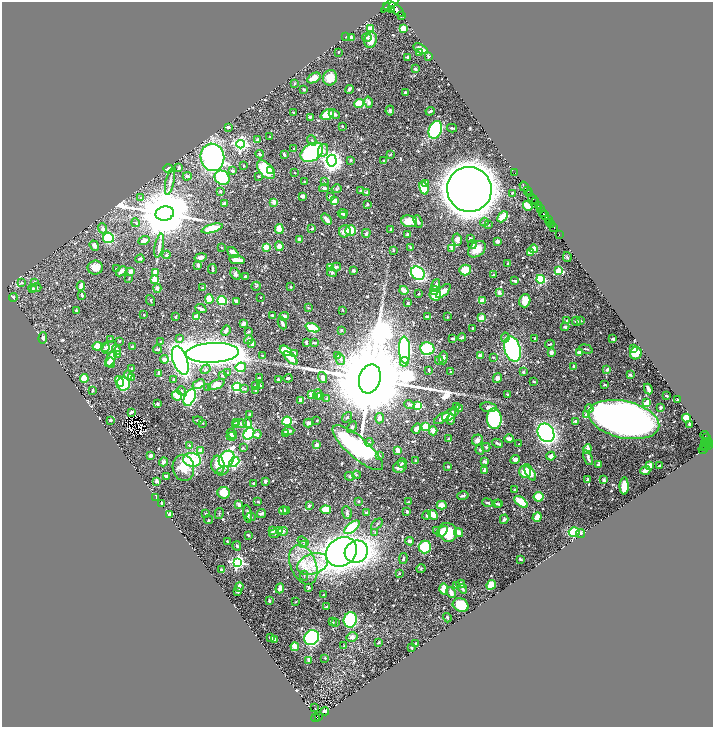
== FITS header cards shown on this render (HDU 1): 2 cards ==
NAXIS1  =                 1421
NAXIS2  =                 1449

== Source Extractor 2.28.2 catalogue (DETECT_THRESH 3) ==
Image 1421 x 1449 px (HDU 1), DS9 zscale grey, zoomed out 1/2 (1 PNG px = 2 x 2 image px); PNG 715 x 729 px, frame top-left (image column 1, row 1449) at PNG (2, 2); each listed source drawn as its Kron ellipse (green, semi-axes under 4 px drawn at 4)
Background 0.51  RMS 0.0087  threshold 0.026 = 3 sigma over >= 5 px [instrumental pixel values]
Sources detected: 731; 29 cannot appear on this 1/2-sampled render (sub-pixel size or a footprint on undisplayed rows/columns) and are neither listed nor drawn; of the other 702, the 500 brightest by FLUX_AUTO listed and drawn (202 fainter detections omitted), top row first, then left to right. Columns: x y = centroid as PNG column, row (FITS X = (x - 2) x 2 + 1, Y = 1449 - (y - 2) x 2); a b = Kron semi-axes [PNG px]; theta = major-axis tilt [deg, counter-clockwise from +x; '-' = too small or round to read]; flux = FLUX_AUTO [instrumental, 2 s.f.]
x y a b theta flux
391 4 12 3 40 1900
386 7 3 1 - 200
391 9 4 2 - 350
396 10 9 4 -42 2300
402 15 2 1 - 54
403 28 3 3 - 47
370 29 4 3 - 32
346 37 4 2 - 1.4
351 38 3 3 - 12
367 38 4 2 - 2.1
371 40 8 6 69 15
420 49 8 2 -28 12
338 52 2 2 - 1.7
419 53 3 3 - 16
407 57 3 2 - 2.4
428 57 3 2 - 2.1
415 69 2 2 - 6.5
314 78 7 4 31 15
330 78 8 7 - 25
294 84 3 3 - 1.5
304 89 3 2 - 3.7
349 89 4 2 - 4.3
405 92 3 2 - 2.7
369 102 6 3 -76 7.2
359 104 5 4 - 29
390 111 5 3 - 2.6
430 111 4 3 - 3.6
293 113 4 3 - 1.4
334 114 6 3 -23 5.5
327 115 7 5 23 31
310 117 4 3 - 3.2
342 126 2 2 - 1.4
228 127 4 2 - 2.8
452 128 5 2 - 2
435 130 9 6 70 240
270 137 2 2 - 4.8
257 140 4 3 - 4.7
312 140 5 3 - 2.2
241 144 4 4 - 450
293 148 2 2 - 1.3
323 151 7 5 68 6.1
312 152 12 8 33 150
260 154 4 3 - 3.5
284 154 3 2 - 2.8
390 155 4 2 - 1.5
212 157 13 12 - 440
351 160 4 3 - 1.7
383 160 2 2 - 1.6
332 161 6 5 - 960
244 166 2 2 - 1.5
179 168 3 3 - 4.9
168 169 5 3 - 24
266 170 11 6 -47 69
271 170 4 3 - 8.6
233 171 3 2 - 6.1
514 172 3 1 - 12
295 173 2 2 - 1.4
187 176 4 3 - 2.7
259 176 4 3 - 1.4
222 178 8 7 - 160
304 181 2 2 - 1.6
170 182 13 4 78 6.8
324 182 3 2 - 1.3
426 184 4 3 - 4.1
524 187 5 2 - 590
324 188 5 3 - 3.6
424 188 7 4 -75 42
337 189 5 4 - 2.1
469 189 22 22 - 5500
220 191 2 2 - 2
360 191 4 3 - 1.9
527 191 3 2 - 140
367 193 4 3 - 6.7
512 193 3 2 - 2
529 194 2 2 - 120
302 196 3 3 - 3.4
330 197 3 3 - 2.2
141 198 3 3 - 1.8
533 199 5 2 - 160
335 201 3 3 - 15
274 202 3 3 - 14
536 202 2 1 - 220
224 204 3 3 - 12
367 204 3 2 - 1.9
528 206 5 3 - 26
538 206 4 1 - 220
540 209 3 2 - 280
165 213 9 7 11 15000
343 213 5 4 - 4.7
543 213 2 1 - 120
343 215 3 3 - 1.8
545 215 4 2 - 570
503 217 6 3 45 41
327 219 6 3 -49 11
548 220 3 2 - 180
409 221 8 6 -5 25
418 222 6 3 -71 2.7
484 222 4 3 - 2.7
550 222 3 2 - 150
136 223 4 3 - 2.2
552 224 2 2 - 110
488 225 4 3 - 1.8
554 227 3 1 - 99
103 228 5 4 - 5
212 228 11 4 15 46
279 229 5 3 - 25
312 229 3 2 - 4.4
391 229 3 2 - 2
345 231 6 5 - 13
351 231 5 5 - 39
366 233 4 3 - 2.6
408 234 3 3 - 3.8
559 234 2 1 - 19
108 238 5 5 - 63
470 238 3 3 - 2.7
457 239 6 4 -79 8.8
299 240 3 3 - 6.2
144 241 5 3 - 10
497 241 3 3 - 5.4
472 245 4 3 - 3.1
94 246 5 4 - 5.7
159 246 12 3 79 6.2
279 246 5 4 - 10
266 247 3 3 - 37
411 247 4 2 - 1.8
221 248 3 2 - 1.4
452 248 3 3 - 9.7
477 249 10 7 37 21
533 249 4 4 - 19
393 250 4 2 - 1.5
530 252 3 3 - 19
233 253 6 3 -41 14
166 255 4 3 - 2.2
201 257 6 4 11 6.9
567 257 5 3 - 1.5
140 259 4 3 - 2.7
237 260 8 3 -9 15
507 263 2 2 - 1.9
198 265 4 3 - 5.1
95 267 7 7 - 14
331 267 3 2 - 36
336 267 5 4 - 3.6
116 269 3 3 - 2.3
212 269 5 2 - 2.9
465 270 6 5 - 36
121 271 6 4 42 7
131 271 4 3 - 12
353 271 4 3 - 2.2
558 271 4 2 - 43
332 272 5 3 - 3.1
155 273 3 2 - 29
418 273 7 6 - 220
235 274 6 4 -59 4.3
493 274 3 2 - 1.7
245 276 3 2 - 2.8
129 279 3 2 - 1.3
155 279 3 3 - 44
541 279 4 4 - 110
515 281 4 2 - 4.6
35 282 3 3 - 2.1
22 283 4 4 - 2.1
436 285 6 3 71 5.9
81 286 4 3 - 9.6
256 286 4 3 - 1.7
291 287 3 2 - 1.9
33 288 4 3 - 1.9
36 288 5 4 - 3.5
157 288 4 3 - 6.5
202 288 3 2 - 1.9
404 290 5 3 - 12
434 290 4 3 - 11
443 291 9 4 43 18
499 292 3 3 - 6.9
419 294 2 2 - 1.4
82 295 3 2 - 5.1
435 295 6 5 - 42
13 297 4 2 - 2.1
260 297 2 2 - 1.4
209 299 5 4 - 27
150 300 6 2 -62 1.6
222 301 4 4 - 66
482 301 3 3 - 24
525 301 7 5 73 17
236 302 3 3 - 5.7
408 303 3 2 - 2
308 308 3 3 - 1.5
201 309 6 3 -22 3.7
343 310 3 2 - 1.7
77 311 3 2 - 2.9
144 315 2 2 - 1.7
272 315 4 3 - 2.3
197 316 4 4 - 15
284 316 5 3 - 5.1
428 316 4 2 - 3.3
176 317 3 2 - 1.6
447 317 2 2 - 1.3
481 318 2 2 - 34
567 321 3 3 - 5.4
576 321 4 4 - 5.8
580 321 4 3 - 2.2
282 323 6 3 -66 4.1
243 324 4 3 - 7.7
565 327 4 3 - 2.3
312 328 7 4 -20 49
472 328 2 2 - 1.8
342 330 3 2 - 2
226 331 6 3 67 6.3
249 332 4 2 - 2
462 337 4 3 - 2.8
505 337 5 4 - 2.3
43 338 6 4 87 4.2
453 338 4 2 - 3.2
535 338 3 3 - 1.8
180 339 3 3 - 4.3
613 339 3 2 - 2.6
110 340 3 3 - 1.8
249 340 5 4 - 4.4
119 341 3 3 - 1.8
161 342 3 2 - 1.5
306 342 3 2 - 2.3
314 343 4 2 - 3.1
252 344 4 3 - 4.4
550 344 5 2 - 1.7
97 346 5 4 - 21
132 346 3 3 - 1.5
105 347 4 3 - 2.3
109 347 8 5 33 13
633 348 3 3 - 8.8
157 349 4 3 - 2.8
427 349 7 6 - 210
512 349 13 8 -73 340
586 349 7 2 -16 2.6
117 350 5 3 - 7.7
405 350 13 5 -88 240
286 351 6 4 -31 57
579 352 4 3 - 5
212 353 26 10 3 2700
551 353 3 3 - 5.7
636 353 6 6 - 23
295 354 4 3 - 6.2
118 355 3 3 - 1.3
337 355 3 2 - 8.4
480 355 4 3 - 6.9
262 356 4 2 - 1.5
493 357 3 3 - 1.7
290 358 9 4 -43 19
443 358 7 4 88 5.6
111 359 9 4 62 21
164 359 4 3 - 8.2
340 359 6 4 -77 3.6
180 360 15 7 -70 670
439 360 4 2 - 1.5
111 362 5 4 - 6.2
404 362 5 3 - 17
574 366 3 3 - 3.7
241 367 5 4 - 46
132 368 3 3 - 1.6
206 369 5 4 - 2.8
429 370 3 2 - 1.7
607 370 3 2 - 5.7
451 372 2 2 - 4.7
523 372 3 2 - 3.5
158 373 3 2 - 3.6
228 373 3 3 - 2.1
128 375 5 4 - 6
222 375 2 2 - 1.5
630 375 3 3 - 2.6
131 378 4 4 - 5
259 378 2 2 - 2.3
288 378 4 2 - 3.6
322 378 6 3 -73 7.3
497 378 5 3 - 5.4
84 379 4 3 - 25
173 379 3 2 - 1.3
370 379 15 10 73 70000
279 380 3 2 - 4.4
119 381 5 2 - 20
534 382 3 2 - 1.8
123 384 7 6 - 140
199 384 6 3 23 12
216 384 9 4 23 13
605 385 4 2 - 1.7
255 386 3 3 - 1.5
260 386 3 2 - 2.6
237 387 4 4 - 130
208 388 3 2 - 1.3
245 389 4 4 - 1.7
648 389 5 2 - 8
92 390 3 2 - 2.5
255 390 4 3 - 1.5
181 391 5 4 - 3.8
311 394 2 2 - 36
318 394 5 3 - 4.6
177 395 5 5 - 25
507 395 4 2 - 1.3
320 396 2 2 - 13
666 396 3 2 - 2.3
190 397 9 5 64 220
327 399 3 3 - 2.4
678 399 3 2 - 2
300 400 4 3 - 3.7
647 403 4 3 - 17
157 404 4 3 - 3
409 404 5 4 - 2.9
418 406 3 3 - 77
457 406 2 2 - 1.3
489 407 8 5 -9 6.8
660 407 3 2 - 4.5
459 408 3 3 - 1.5
589 409 4 3 - 6
454 411 4 3 - 3.3
131 412 4 2 - 3.1
249 414 3 2 - 1.5
449 415 8 5 38 17
587 415 4 3 - 10
347 417 6 2 53 1.5
380 418 5 4 - 5.3
442 418 8 4 31 9.9
686 418 4 4 - 35
451 419 5 3 - 4
494 419 10 7 -87 170
624 419 36 18 -13 1500
110 420 3 3 - 3.4
198 420 5 2 - 2.2
317 420 2 2 - 1.3
287 421 4 4 - 76
575 421 3 3 - 3
237 422 3 2 - 2.5
202 423 3 2 - 1.4
240 423 7 4 -4 3.3
248 423 5 3 - 9
308 423 4 3 - 4.4
235 425 3 3 - 10
689 425 3 2 - 3.3
425 426 3 3 - 44
352 427 6 4 61 3.3
416 429 5 3 - 9.8
288 431 6 3 7 9.1
433 431 4 4 - 11
286 433 4 3 - 2.3
546 433 10 7 -58 420
232 434 6 4 -41 6.2
249 434 6 5 - 91
257 434 4 4 - 5.4
231 436 4 3 - 3.1
705 436 5 2 - 42
706 438 2 2 - 140
448 439 3 2 - 1.3
509 439 5 3 - 5.5
477 440 6 5 - 7.7
369 442 4 3 - 2.4
705 442 4 1 - 34
709 442 3 1 - 110
497 443 6 2 -27 3.3
519 444 2 2 - 1.7
709 444 3 2 - 230
189 445 3 3 - 2.6
317 445 3 3 - 7.4
706 446 4 2 - 76
708 446 2 1 - 110
486 447 4 4 - 2.6
704 447 3 2 - 74
243 448 4 3 - 1.7
358 448 32 10 -41 580
587 449 5 4 - 12
703 449 4 2 - 50
480 450 5 3 - 2.2
201 451 4 3 - 11
398 451 4 2 - 14
151 456 3 3 - 5.9
380 456 4 3 - 2
551 456 4 3 - 8.9
588 458 8 3 -70 5.2
227 459 9 7 49 320
192 460 9 6 -11 95
515 460 5 4 - 5.6
415 461 2 2 - 2.1
485 461 4 3 - 4.1
164 462 4 4 - 6.7
234 462 6 4 42 140
402 463 4 3 - 2.3
598 464 4 2 - 4.5
218 465 9 6 -83 23
649 465 3 3 - 13
660 465 3 2 - 1.5
448 466 3 3 - 2.3
400 467 7 5 27 6.1
183 468 13 10 -80 29
484 470 3 3 - 3.3
645 470 5 3 - 12
223 471 6 4 31 4.2
525 472 6 6 - 29
530 472 9 4 -60 19
356 475 4 4 - 2.1
166 476 3 2 - 5
350 476 5 4 - 2.2
588 480 3 3 - 5.9
604 480 3 3 - 5.3
156 481 3 2 - 7.5
265 481 3 2 - 5
254 483 3 2 - 2.7
624 486 8 4 -89 20
514 490 3 3 - 1.4
224 493 6 6 - 32
463 496 6 3 15 3.4
156 497 3 2 - 1.2
538 497 5 5 - 37
358 501 2 2 - 2.8
258 502 3 2 - 2.2
408 502 3 2 - 1.4
521 502 8 3 -39 57
161 503 3 2 - 2.1
488 503 5 2 - 2.6
497 504 4 2 - 1.7
499 504 3 3 - 1.4
239 505 4 3 - 5.9
442 505 5 3 - 17
309 506 3 3 - 2.4
326 510 5 4 - 24
284 511 4 3 - 12
287 511 3 3 - 1.5
407 511 3 2 - 2.7
206 513 3 3 - 1.6
219 513 5 3 - 1.8
261 513 5 3 - 4.3
347 513 6 4 -73 3.4
366 513 4 4 - 1.9
248 514 9 3 -82 5.2
169 515 3 2 - 11
427 515 4 3 - 1.9
433 515 5 3 - 21
251 517 5 3 - 2
537 517 5 4 - 21
504 519 5 3 - 3.5
208 520 4 3 - 1.5
377 524 7 2 42 1.7
352 527 9 4 38 79
437 530 3 3 - 1.5
273 531 3 3 - 5.9
280 531 3 3 - 2
282 532 5 3 - 4.5
442 532 6 4 46 9.5
448 532 10 8 -51 52
574 532 5 5 - 64
375 533 4 3 - 1.6
459 533 5 3 - 16
581 533 4 4 - 3.7
274 534 5 3 - 2.9
248 535 3 2 - 2.6
303 541 6 3 -37 3.1
410 541 4 3 - 5.7
227 542 2 2 - 1.9
304 545 3 2 - 1.4
237 546 5 3 - 2.6
425 547 6 6 - 53
341 552 16 13 37 1800
356 552 12 11 - 670
403 558 5 3 - 2.8
520 559 3 2 - 4.5
237 562 4 4 - 310
313 564 16 10 19 35
303 565 20 12 -68 42
421 568 4 3 - 1.4
221 569 3 3 - 2.6
399 573 2 2 - 2.1
304 576 5 2 - 1.6
461 584 4 3 - 8.2
491 585 5 4 - 13
456 586 4 4 - 2.5
239 587 5 3 - 9.7
309 587 3 3 - 3.4
280 588 5 4 - 6.9
444 589 5 3 - 24
463 589 5 3 - 3.1
238 592 3 2 - 1.5
451 592 6 3 -63 10
323 595 2 2 - 1.4
269 601 3 2 - 2.5
296 602 2 2 - 1.3
461 605 8 6 -22 39
327 607 3 2 - 3.6
447 618 5 2 - 1.6
350 620 8 6 76 240
332 622 4 3 - 1.7
335 622 4 3 - 1.6
352 637 5 4 - 6
271 638 3 2 - 3.4
312 638 8 7 - 360
275 639 3 3 - 7.6
378 642 3 2 - 2.1
416 643 2 2 - 1.5
344 646 3 2 - 1.4
295 647 4 3 - 12
411 648 2 2 - 2.5
325 658 2 2 - 1.6
309 660 3 3 - 7.1
315 708 2 1 - 1.6
325 711 4 2 - 2.8
318 717 2 1 - 6.4
316 718 4 2 - 71
At the frame edge (FLAGS 8, measured only in part): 1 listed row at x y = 391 4
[202 fainter detections neither listed nor drawn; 29 sub-pixel or undisplayed-footprint detections neither listed nor drawn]